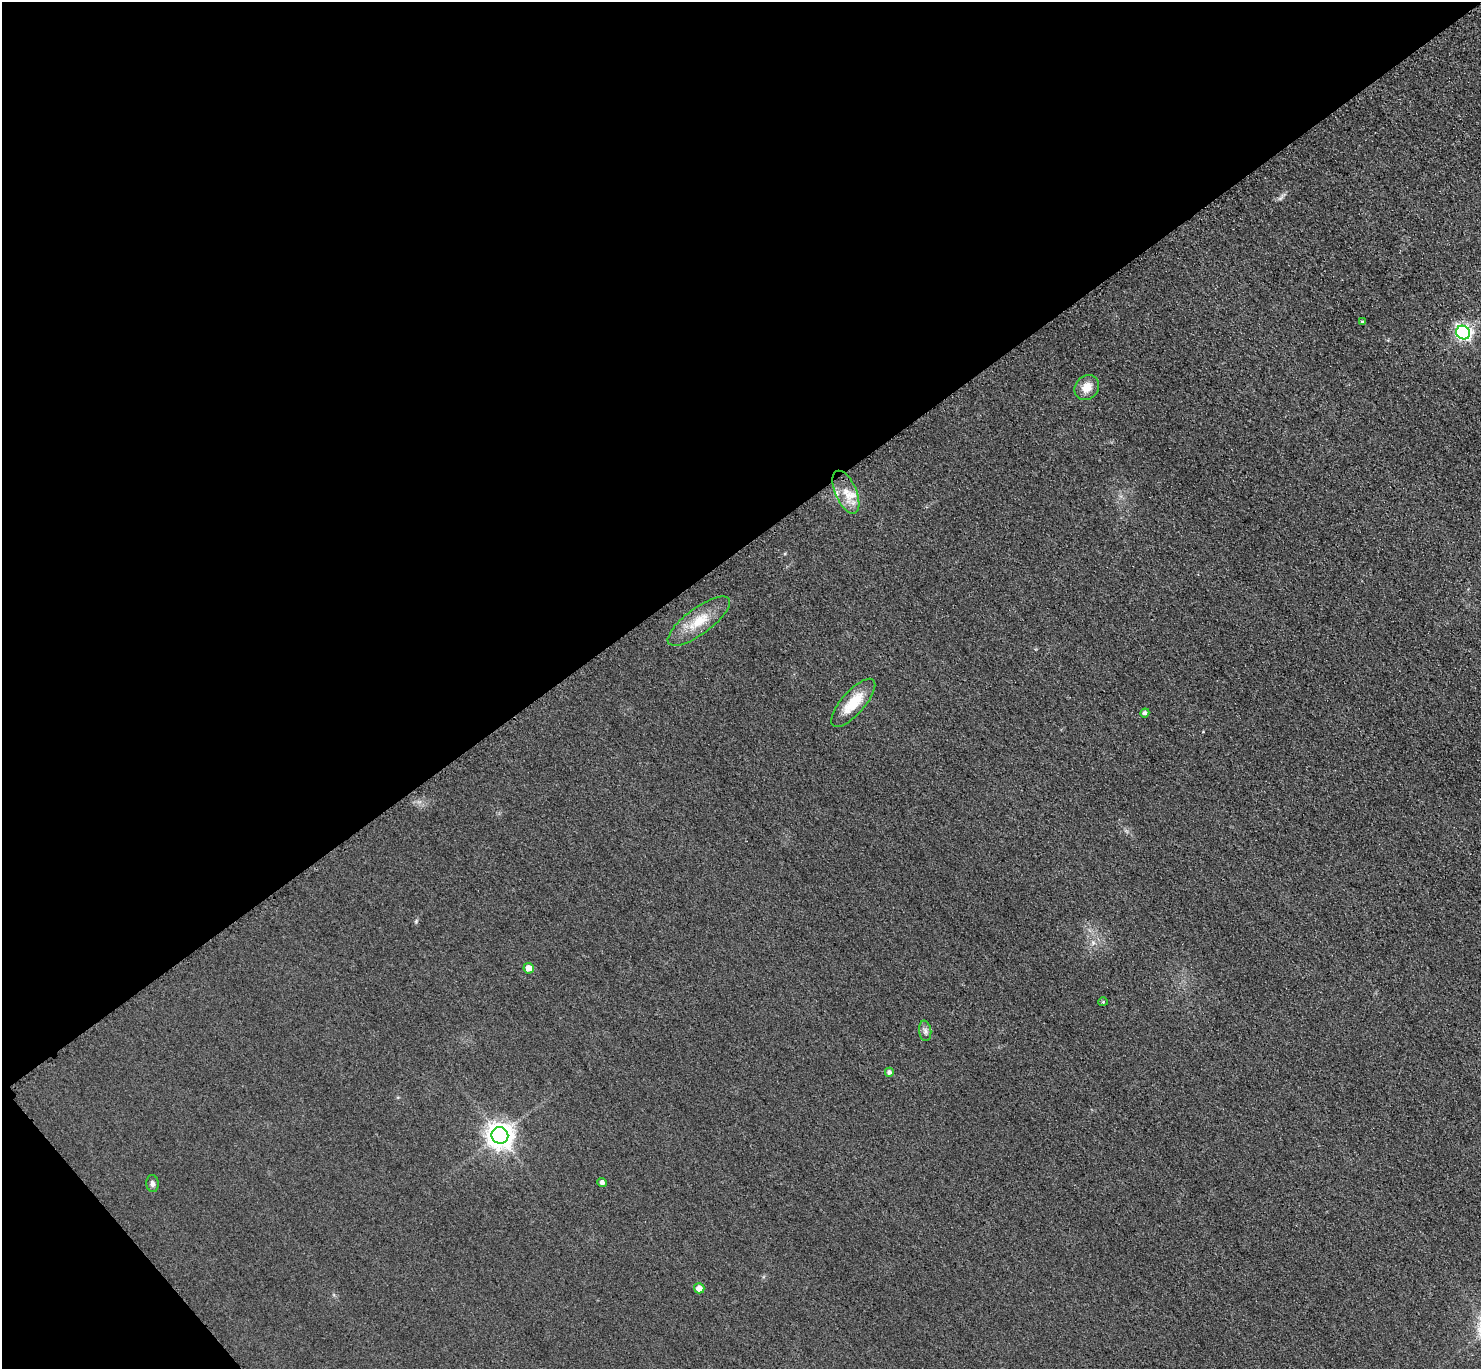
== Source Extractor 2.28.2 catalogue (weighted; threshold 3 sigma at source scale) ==
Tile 5 of 4 x 4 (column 1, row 2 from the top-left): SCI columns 31-1509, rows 3058-4424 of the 5977 x 5973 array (HDU 1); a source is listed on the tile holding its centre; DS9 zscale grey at full resolution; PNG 1483 x 1371 px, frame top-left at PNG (2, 2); each listed source drawn as its Kron ellipse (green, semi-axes under 4 px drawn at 4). Shown black and unused: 42% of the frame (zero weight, under 3 of 4 exposures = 3% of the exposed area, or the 3 px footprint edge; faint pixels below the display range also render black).
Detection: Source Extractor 2.28.2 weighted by HDU 2 'WHT'; one run over the whole footprint, this tile lists its part. Background 0.0823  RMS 0.019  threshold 0.0873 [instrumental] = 3 sigma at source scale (4.5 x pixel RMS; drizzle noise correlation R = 1.50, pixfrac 1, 0.05/0.05 arcsec/px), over >= 5 px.
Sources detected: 15; all 15 listed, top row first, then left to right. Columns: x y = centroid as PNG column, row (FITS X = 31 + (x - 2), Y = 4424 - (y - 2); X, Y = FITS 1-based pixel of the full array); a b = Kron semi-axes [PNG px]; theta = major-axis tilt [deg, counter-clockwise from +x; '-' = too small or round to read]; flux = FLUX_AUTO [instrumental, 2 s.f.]
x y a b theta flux
1362 322 4 4 - 2.8
1463 332 7 6 - 500
1087 387 13 11 49 24
846 492 23 10 -66 31
699 621 37 13 36 49
853 703 30 11 49 48
1145 713 4 4 - 4.8
529 968 5 5 - 16
1103 1002 5 4 - 2.1
925 1031 10 6 -82 6.5
889 1072 4 4 - 5.7
500 1135 8 8 - 2000
602 1182 5 4 - 6.4
152 1183 8 6 -83 6.4
699 1288 5 5 - 15